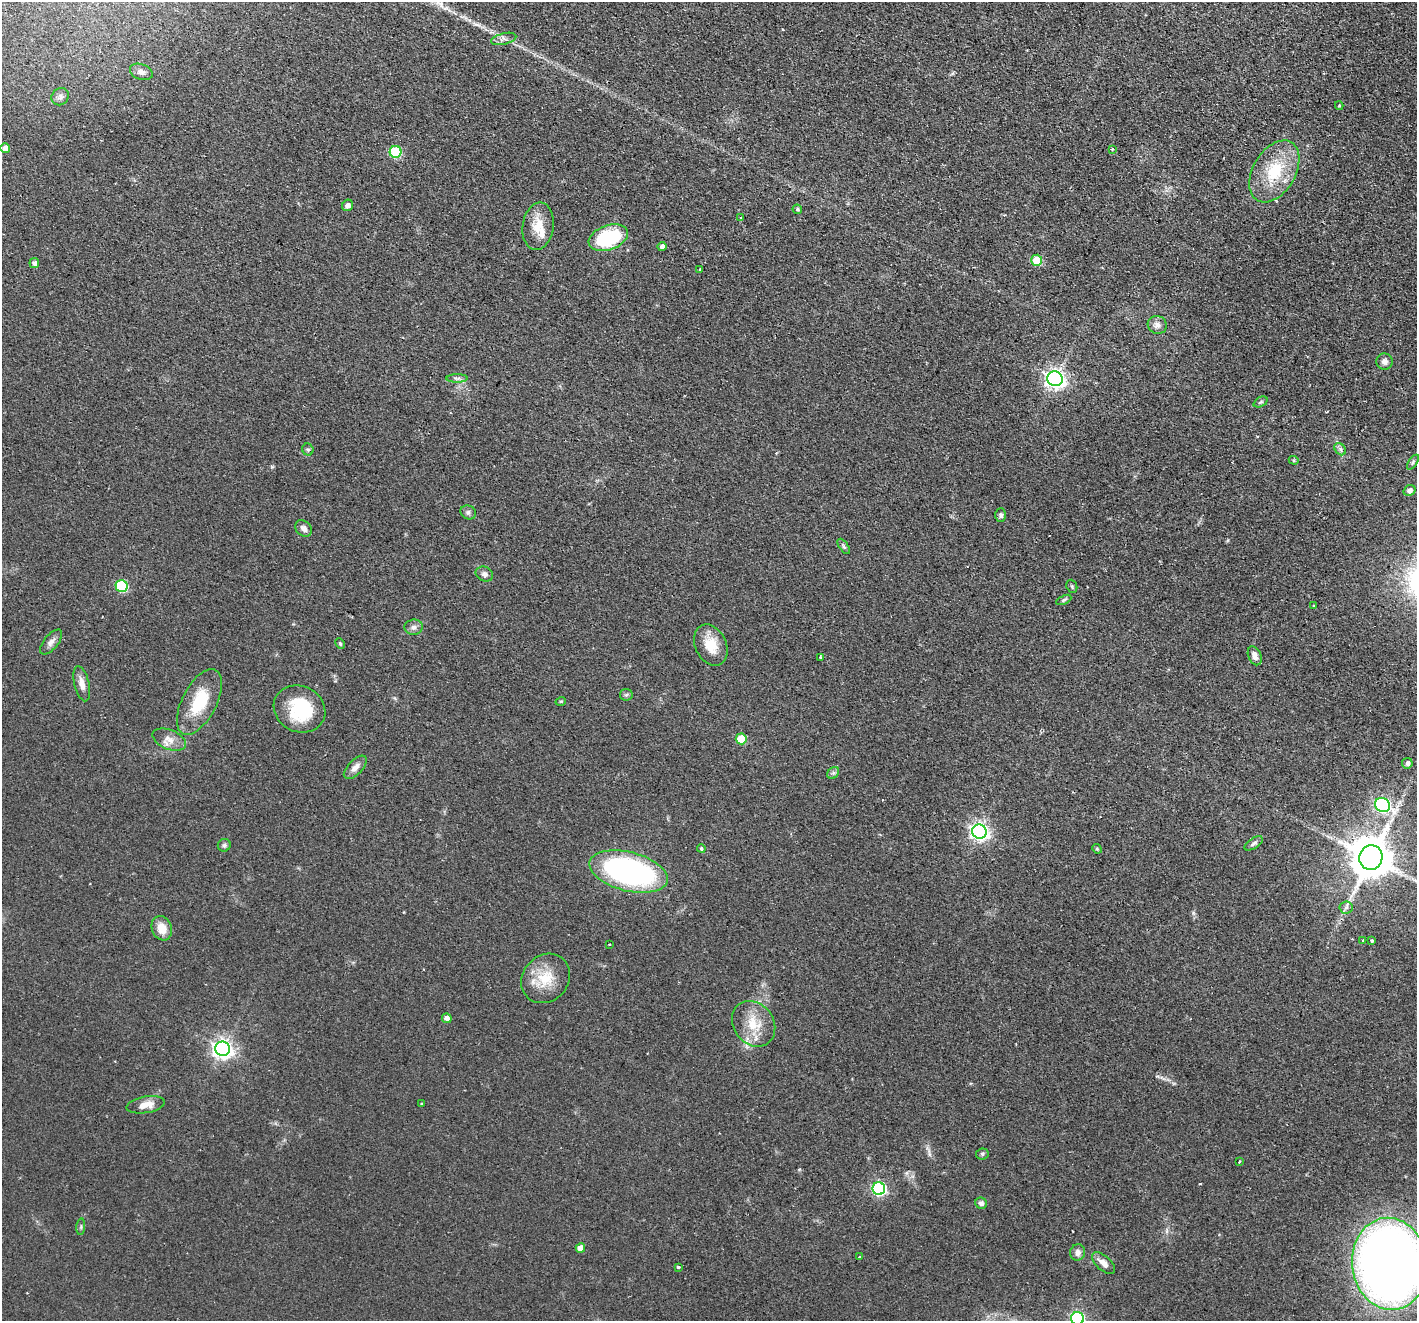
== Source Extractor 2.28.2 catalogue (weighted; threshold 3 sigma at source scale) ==
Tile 10 of 4 x 4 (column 2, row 3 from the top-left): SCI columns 1458-2872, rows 1493-2811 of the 5744 x 5759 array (HDU 1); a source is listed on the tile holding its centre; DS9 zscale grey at full resolution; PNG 1419 x 1323 px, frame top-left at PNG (2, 2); each listed source drawn as its Kron ellipse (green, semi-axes under 4 px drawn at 4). Shown black and unused: <1% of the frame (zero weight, under 2 of 3 exposures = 4% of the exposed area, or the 3 px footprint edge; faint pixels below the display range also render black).
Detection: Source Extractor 2.28.2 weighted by HDU 2 'WHT'; one run over the whole footprint, this tile lists its part. Background 0.0598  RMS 0.006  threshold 0.0269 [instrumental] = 3 sigma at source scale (4.5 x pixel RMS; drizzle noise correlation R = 1.50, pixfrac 1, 0.05/0.05 arcsec/px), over >= 5 px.
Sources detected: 88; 1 inside a brighter object's white glare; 3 cosmic-ray / hot-pixel residue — neither listed nor drawn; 1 inside a brighter listed object's ellipse — not listed separately; the other 83 listed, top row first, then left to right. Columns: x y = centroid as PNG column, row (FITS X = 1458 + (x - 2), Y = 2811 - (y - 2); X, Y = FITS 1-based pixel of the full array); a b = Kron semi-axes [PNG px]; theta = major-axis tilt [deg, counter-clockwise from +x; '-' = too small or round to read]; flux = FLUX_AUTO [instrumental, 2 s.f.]
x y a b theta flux
504 39 13 5 14 2.4
141 72 12 7 -21 2.6
60 97 9 8 - 2.2
1339 106 4 4 - 0.64
5 148 5 4 - 4.9
1112 149 3 3 - 0.8
395 152 6 6 - 41
1274 171 34 21 60 27
348 205 6 5 - 2.3
797 209 5 4 - 1.1
741 218 3 2 - 0.76
538 226 24 15 81 11
608 238 20 12 20 43
662 247 4 4 - 2.4
1037 260 5 5 - 20
34 263 5 5 - 2.4
700 270 3 3 - 0.78
1157 325 9 9 - 2.9
1384 362 8 8 - 2.8
457 378 10 4 0 1.7
1055 379 8 7 - 270
1261 402 7 4 27 0.88
1340 449 7 5 -46 1.4
308 450 6 5 - 1
1294 460 5 4 - 0.74
1413 462 8 4 55 1
1409 490 6 5 - 1.8
468 512 8 6 -26 1.5
1001 515 7 5 -90 1.5
304 528 9 7 -42 2.9
844 546 9 4 -55 1.1
484 574 9 7 -23 2
122 586 6 6 - 45
1072 586 7 5 -69 0.91
1064 600 8 4 25 0.96
1314 606 3 2 - 0.54
414 627 9 7 7 2.3
51 642 15 7 50 2.9
340 644 6 4 -63 0.78
711 645 22 15 -65 12
1255 656 10 6 -67 3.5
820 657 3 2 - 0.66
82 684 18 7 -76 4.6
626 695 6 5 - 1.1
561 701 5 3 - 0.58
199 702 36 17 63 23
299 709 26 23 -27 31
169 739 17 9 -22 5.4
741 739 5 5 - 17
1407 763 5 5 - 1.9
355 767 14 7 47 3.4
833 773 7 5 44 1.2
1382 805 8 6 -26 120
979 832 7 7 - 230
1254 843 10 5 31 1.6
224 845 6 6 - 1.2
701 848 4 3 - 1.4
1097 849 5 4 - 0.66
1371 858 12 11 - 2200
628 871 40 19 -14 150
1346 907 6 6 - 1.5
162 928 12 10 -69 7.7
1362 940 4 3 - 1.4
1372 941 3 3 - 1.8
609 944 3 2 - 0.52
546 978 26 23 47 17
447 1018 5 4 - 2.9
754 1024 24 20 -53 15
223 1049 7 7 - 300
422 1104 3 2 - 0.54
146 1105 19 8 9 6.8
982 1154 6 5 - 1
1239 1162 3 2 - 0.53
879 1189 6 6 - 99
981 1203 6 5 - 2
81 1227 8 3 85 0.8
580 1248 5 4 - 5.5
1077 1252 8 7 - 2.8
859 1257 3 3 - 0.9
1104 1263 14 7 -43 4.1
1390 1264 46 37 -83 620
678 1267 3 3 - 0.93
1077 1319 6 6 - 110
Isophote crosses this tile's border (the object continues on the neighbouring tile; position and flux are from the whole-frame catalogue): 2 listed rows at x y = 1390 1264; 1077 1319